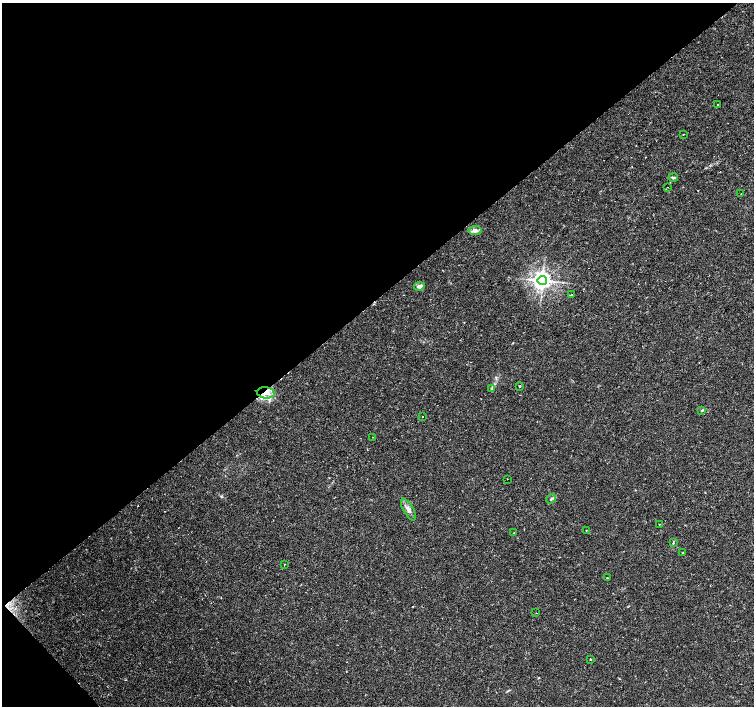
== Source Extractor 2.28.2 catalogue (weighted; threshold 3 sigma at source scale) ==
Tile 5 of 4 x 4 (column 1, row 2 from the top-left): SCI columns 1-1503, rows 2960-4366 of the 6017 x 5985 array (HDU 1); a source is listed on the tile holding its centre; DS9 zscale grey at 2 x 2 block average (1 PNG px = mean of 2 x 2 image px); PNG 756 x 708 px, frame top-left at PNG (2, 3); each listed source drawn as its Kron ellipse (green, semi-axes under 4 px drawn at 4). Shown black and unused: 43% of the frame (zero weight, under 2 of 3 exposures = <1% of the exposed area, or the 3 px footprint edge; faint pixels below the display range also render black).
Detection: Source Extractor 2.28.2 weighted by HDU 2 'WHT'; one run over the whole footprint, this tile lists its part. Background 0.0308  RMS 0.0036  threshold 0.0164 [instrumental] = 3 sigma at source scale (4.5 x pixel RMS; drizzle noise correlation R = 1.50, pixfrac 1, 0.0396/0.0396 arcsec/px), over >= 5 px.
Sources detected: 30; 2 cosmic-ray / hot-pixel residue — neither listed nor drawn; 1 inside a brighter listed object's ellipse — not listed separately; the other 27 listed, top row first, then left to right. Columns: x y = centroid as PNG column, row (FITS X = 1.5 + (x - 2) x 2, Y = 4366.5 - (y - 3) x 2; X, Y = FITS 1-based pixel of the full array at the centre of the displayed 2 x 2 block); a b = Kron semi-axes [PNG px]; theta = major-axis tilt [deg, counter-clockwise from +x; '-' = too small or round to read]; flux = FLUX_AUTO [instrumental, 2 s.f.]
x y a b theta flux
718 104 2 2 - 0.42
683 135 2 2 - 0.4
673 178 5 3 - 1.1
668 187 2 2 - 0.37
741 193 2 2 - 1.1
475 230 6 4 8 3.3
542 280 4 4 - 520
419 286 5 4 - 3.6
571 295 2 2 - 1.3
520 386 3 2 - 0.52
492 389 4 3 - 1.1
266 393 9 5 -6 6.2
702 410 4 2 - 0.78
422 416 2 2 - 0.68
373 437 2 2 - 0.59
507 479 2 2 - 0.27
551 499 5 3 - 1.2
408 509 12 5 -60 4.1
659 524 2 2 - 0.71
586 530 2 2 - 0.3
514 533 2 2 - 1.2
673 543 3 2 - 0.62
683 553 3 2 - 0.58
284 564 2 2 - 0.34
607 578 2 2 - 0.56
536 613 2 2 - 0.27
590 659 2 2 - 1.1
Overlapping masked pixels (flux is a lower limit): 1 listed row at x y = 266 393
Diffuse or blended objects may show on this block-average render without a row.